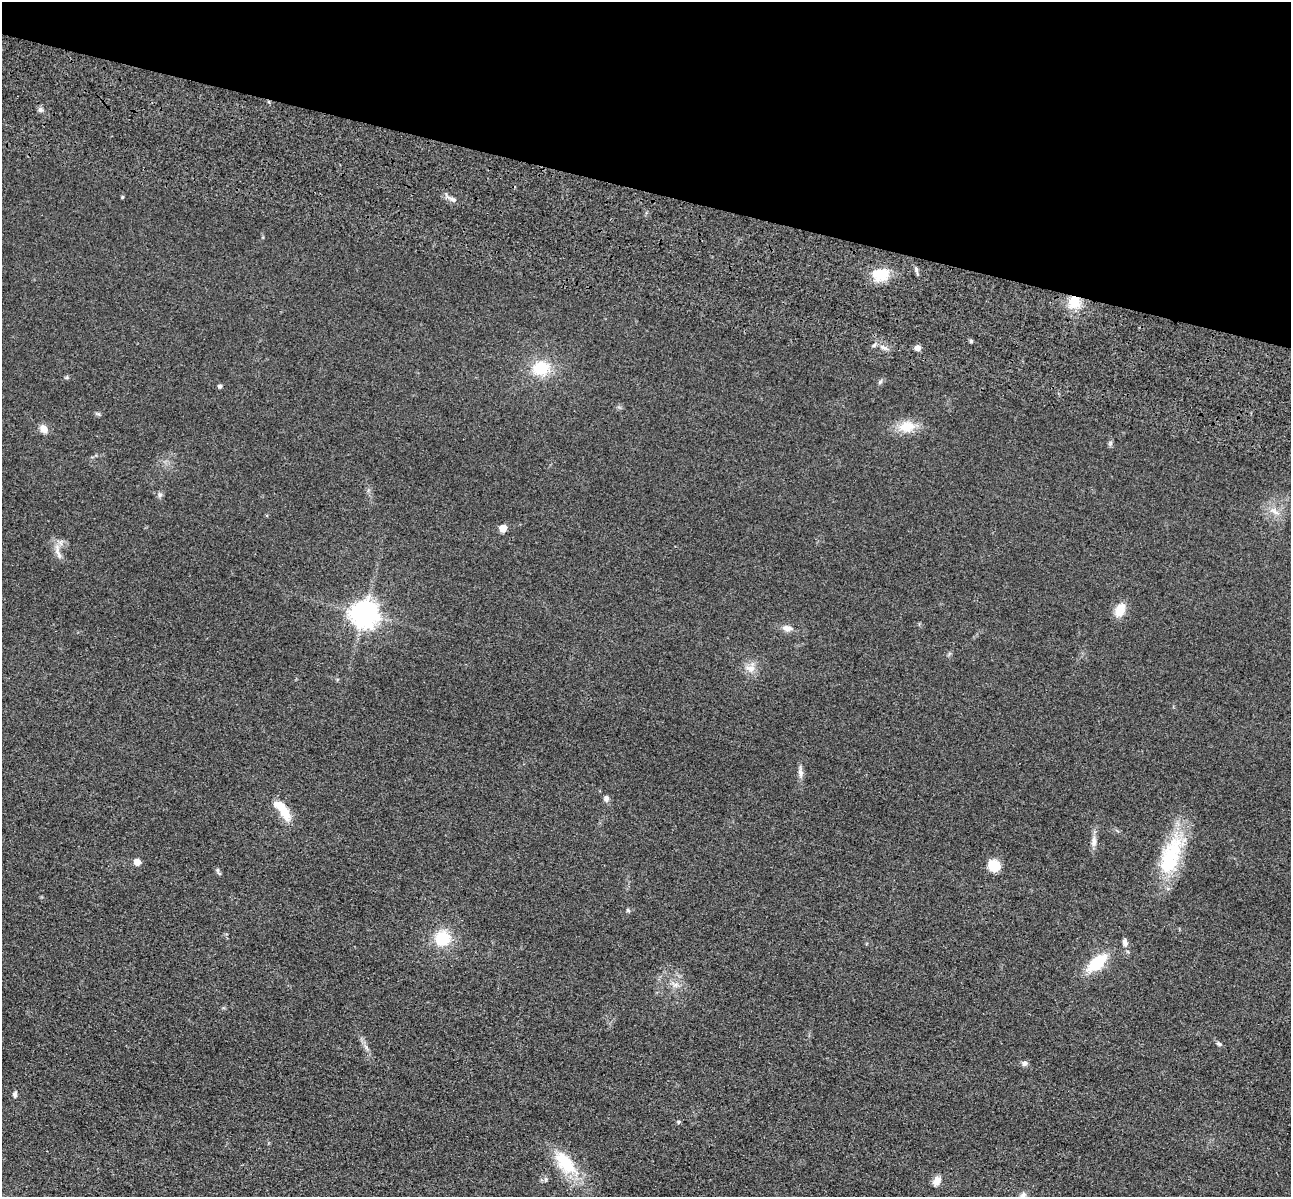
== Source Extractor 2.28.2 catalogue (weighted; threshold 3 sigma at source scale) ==
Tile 2 of 4 x 4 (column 2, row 1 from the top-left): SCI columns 1462-2750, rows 3980-5174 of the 5350 x 5365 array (HDU 1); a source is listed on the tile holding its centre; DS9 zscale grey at full resolution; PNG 1293 x 1199 px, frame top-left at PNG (2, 2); no overlay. Shown black and unused: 16% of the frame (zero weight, under 3 of 4 exposures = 9% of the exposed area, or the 3 px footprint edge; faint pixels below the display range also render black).
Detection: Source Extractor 2.28.2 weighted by HDU 2 'WHT'; one run over the whole footprint, this tile lists its part. Background 0.0485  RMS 0.0084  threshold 0.0377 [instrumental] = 3 sigma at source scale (4.5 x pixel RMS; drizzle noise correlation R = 1.50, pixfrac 1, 0.05/0.05 arcsec/px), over >= 5 px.
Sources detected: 40; all 40 listed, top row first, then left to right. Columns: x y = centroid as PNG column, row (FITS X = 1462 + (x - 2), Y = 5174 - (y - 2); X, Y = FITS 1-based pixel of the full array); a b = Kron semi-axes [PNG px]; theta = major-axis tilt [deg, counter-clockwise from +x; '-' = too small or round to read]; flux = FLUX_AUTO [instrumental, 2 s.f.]
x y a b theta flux
40 109 7 4 0 1.7
122 197 4 4 - 1
453 199 10 6 -26 3.1
880 274 20 15 5 18
1074 302 18 15 62 16
971 341 5 4 - 1.2
883 347 13 5 -20 3.7
917 348 7 6 - 3.6
540 368 17 15 15 27
880 382 7 4 46 1.5
220 386 4 4 - 2.2
907 427 25 14 8 15
44 429 11 8 -49 5.7
160 495 7 5 44 1.8
1275 511 16 7 -36 6
503 528 7 6 - 6.6
58 552 26 6 -76 6.1
1120 610 17 10 62 12
364 613 8 8 - 940
787 628 12 8 -10 5.1
751 668 12 9 -3 6.6
800 773 15 7 -84 3.8
606 798 8 6 -90 2.7
283 809 28 10 -56 19
1094 841 15 7 87 4.8
1171 855 56 24 70 57
137 862 5 5 - 11
994 865 12 10 -29 18
218 870 6 4 90 1.3
628 910 6 4 -47 1.2
442 938 16 16 - 27
1125 942 10 6 -78 3.6
1097 963 18 9 39 39
676 984 7 4 19 2.3
1219 1044 7 5 -23 1.8
1025 1063 7 7 - 2.6
15 1094 8 5 -89 1.9
679 1122 5 4 - 1.1
565 1163 36 17 -50 35
937 1181 11 9 57 5.8
Overlapping masked pixels (flux is a lower limit): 1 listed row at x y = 1074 302
Unlisted compact peaks at least as high as the median listed source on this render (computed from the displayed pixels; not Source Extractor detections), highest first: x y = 916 269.